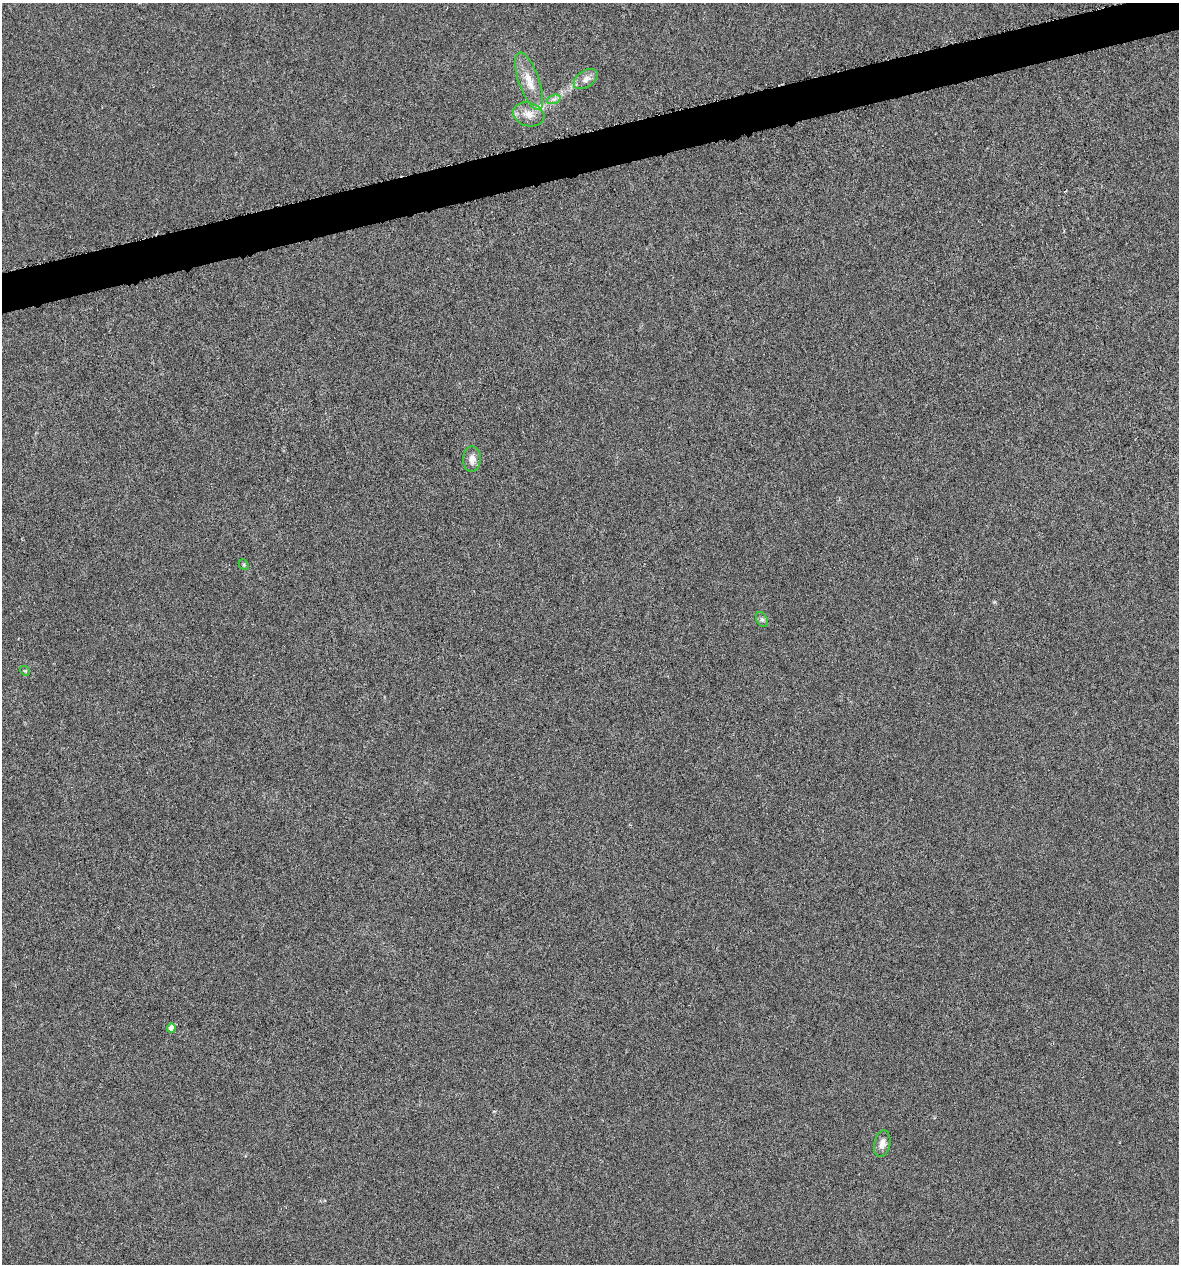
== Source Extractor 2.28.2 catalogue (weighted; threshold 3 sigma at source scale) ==
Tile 10 of 4 x 4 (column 2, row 3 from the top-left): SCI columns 1219-2395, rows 1263-2524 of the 4843 x 5052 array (HDU 1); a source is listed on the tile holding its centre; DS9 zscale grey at full resolution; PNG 1181 x 1266 px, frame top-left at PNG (2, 3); each listed source drawn as its Kron ellipse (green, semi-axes under 4 px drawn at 4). Shown black and unused: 3% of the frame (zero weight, under 4 of 8 exposures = <1% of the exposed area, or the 3 px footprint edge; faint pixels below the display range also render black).
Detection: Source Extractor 2.28.2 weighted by HDU 2 'WHT'; one run over the whole footprint, this tile lists its part. Background -0.00911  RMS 0.0022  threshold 0.00881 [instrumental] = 3 sigma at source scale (4.09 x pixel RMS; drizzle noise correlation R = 1.36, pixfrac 0.8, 0.0396/0.0396 arcsec/px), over >= 5 px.
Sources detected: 11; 1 inside a brighter listed object's ellipse — not listed separately; the other 10 listed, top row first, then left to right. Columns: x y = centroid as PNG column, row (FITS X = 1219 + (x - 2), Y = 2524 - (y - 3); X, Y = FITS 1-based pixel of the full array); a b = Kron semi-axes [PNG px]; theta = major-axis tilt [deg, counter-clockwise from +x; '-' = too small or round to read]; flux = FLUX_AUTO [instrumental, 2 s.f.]
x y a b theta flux
586 79 13 8 34 1.3
529 81 30 10 -70 3.5
554 99 7 4 17 0.55
529 114 16 11 -17 2.2
472 459 12 9 85 1.5
244 565 6 4 -47 0.27
762 619 8 5 -62 0.47
25 671 5 4 - 0.23
171 1028 5 4 - 1.4
882 1144 13 8 78 1.4